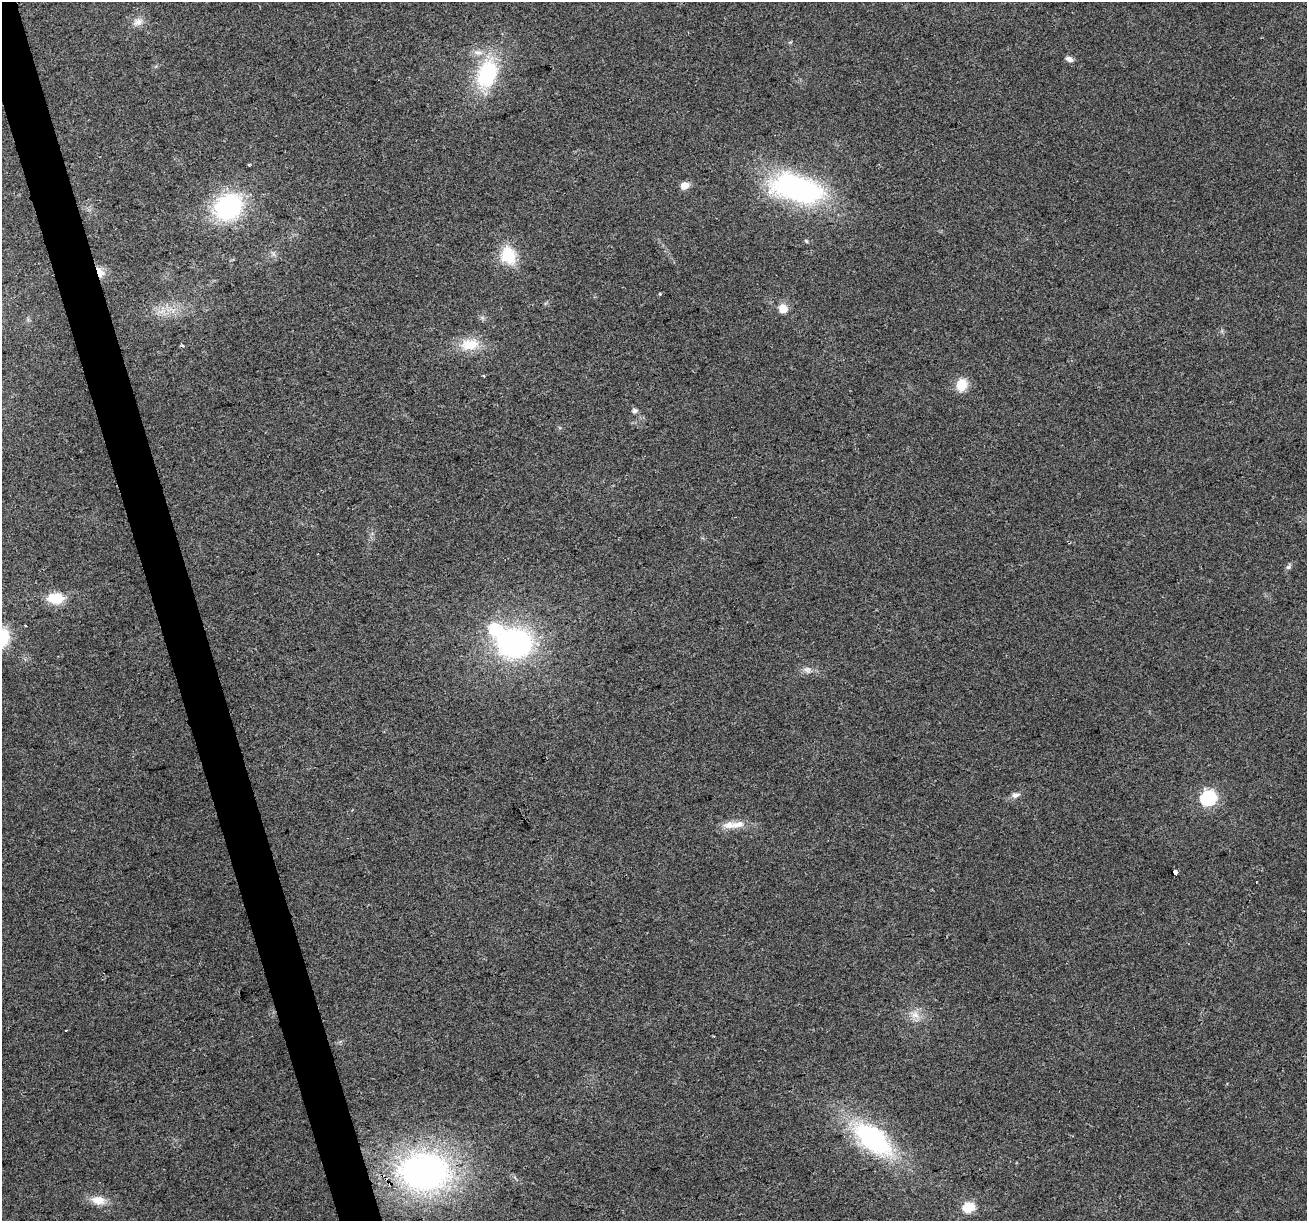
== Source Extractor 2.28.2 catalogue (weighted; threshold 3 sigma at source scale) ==
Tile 11 of 4 x 4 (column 3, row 3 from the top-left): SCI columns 2611-3915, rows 1320-2538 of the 5220 x 5026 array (HDU 1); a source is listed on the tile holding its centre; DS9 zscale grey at full resolution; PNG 1309 x 1223 px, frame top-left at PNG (2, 2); no overlay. Shown black and unused: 3% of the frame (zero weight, under 2 of 3 exposures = <1% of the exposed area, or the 3 px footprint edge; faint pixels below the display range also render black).
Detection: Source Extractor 2.28.2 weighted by HDU 2 'WHT'; one run over the whole footprint, this tile lists its part. Background 0.0564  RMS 0.0086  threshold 0.0389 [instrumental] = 3 sigma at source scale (4.5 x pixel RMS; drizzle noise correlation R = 1.50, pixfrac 1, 0.0396/0.0396 arcsec/px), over >= 5 px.
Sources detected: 37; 3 cosmic-ray / hot-pixel residue — not listed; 3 inside a brighter listed object's ellipse — not listed separately; the other 31 listed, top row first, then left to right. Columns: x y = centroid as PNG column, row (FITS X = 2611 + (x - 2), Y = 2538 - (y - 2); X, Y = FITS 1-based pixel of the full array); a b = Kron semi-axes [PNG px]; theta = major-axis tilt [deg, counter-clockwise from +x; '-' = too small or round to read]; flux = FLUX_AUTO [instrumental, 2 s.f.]
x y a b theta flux
138 22 13 9 20 6.4
1069 59 10 6 -24 3.3
487 74 35 22 70 70
249 164 4 3 - 2.6
685 185 5 5 - 19
797 188 57 28 -15 180
228 207 28 23 35 110
806 241 6 4 -46 1.1
508 255 22 18 -69 28
100 272 16 8 -67 7.7
660 294 4 3 - 0.75
783 308 6 6 - 16
470 344 27 16 6 21
962 385 13 11 71 16
635 411 7 6 - 2.3
1288 567 8 6 33 2.1
55 598 18 12 -3 22
3 637 19 12 82 28
515 643 34 27 -6 180
807 670 10 8 -30 4.4
1016 795 12 7 18 4.1
1208 798 7 6 - 230
730 825 23 10 0 10
1175 872 4 3 - 8.2
915 1015 12 9 -28 7.6
66 1030 3 2 - 0.92
714 1036 2 2 - 0.84
873 1139 42 21 -39 140
424 1171 49 35 -1 310
98 1200 18 11 -9 12
969 1207 6 5 - 63
Overlapping masked pixels (flux is a lower limit): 1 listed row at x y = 100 272
Isophote crosses this tile's border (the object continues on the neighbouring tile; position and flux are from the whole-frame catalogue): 1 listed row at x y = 3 637